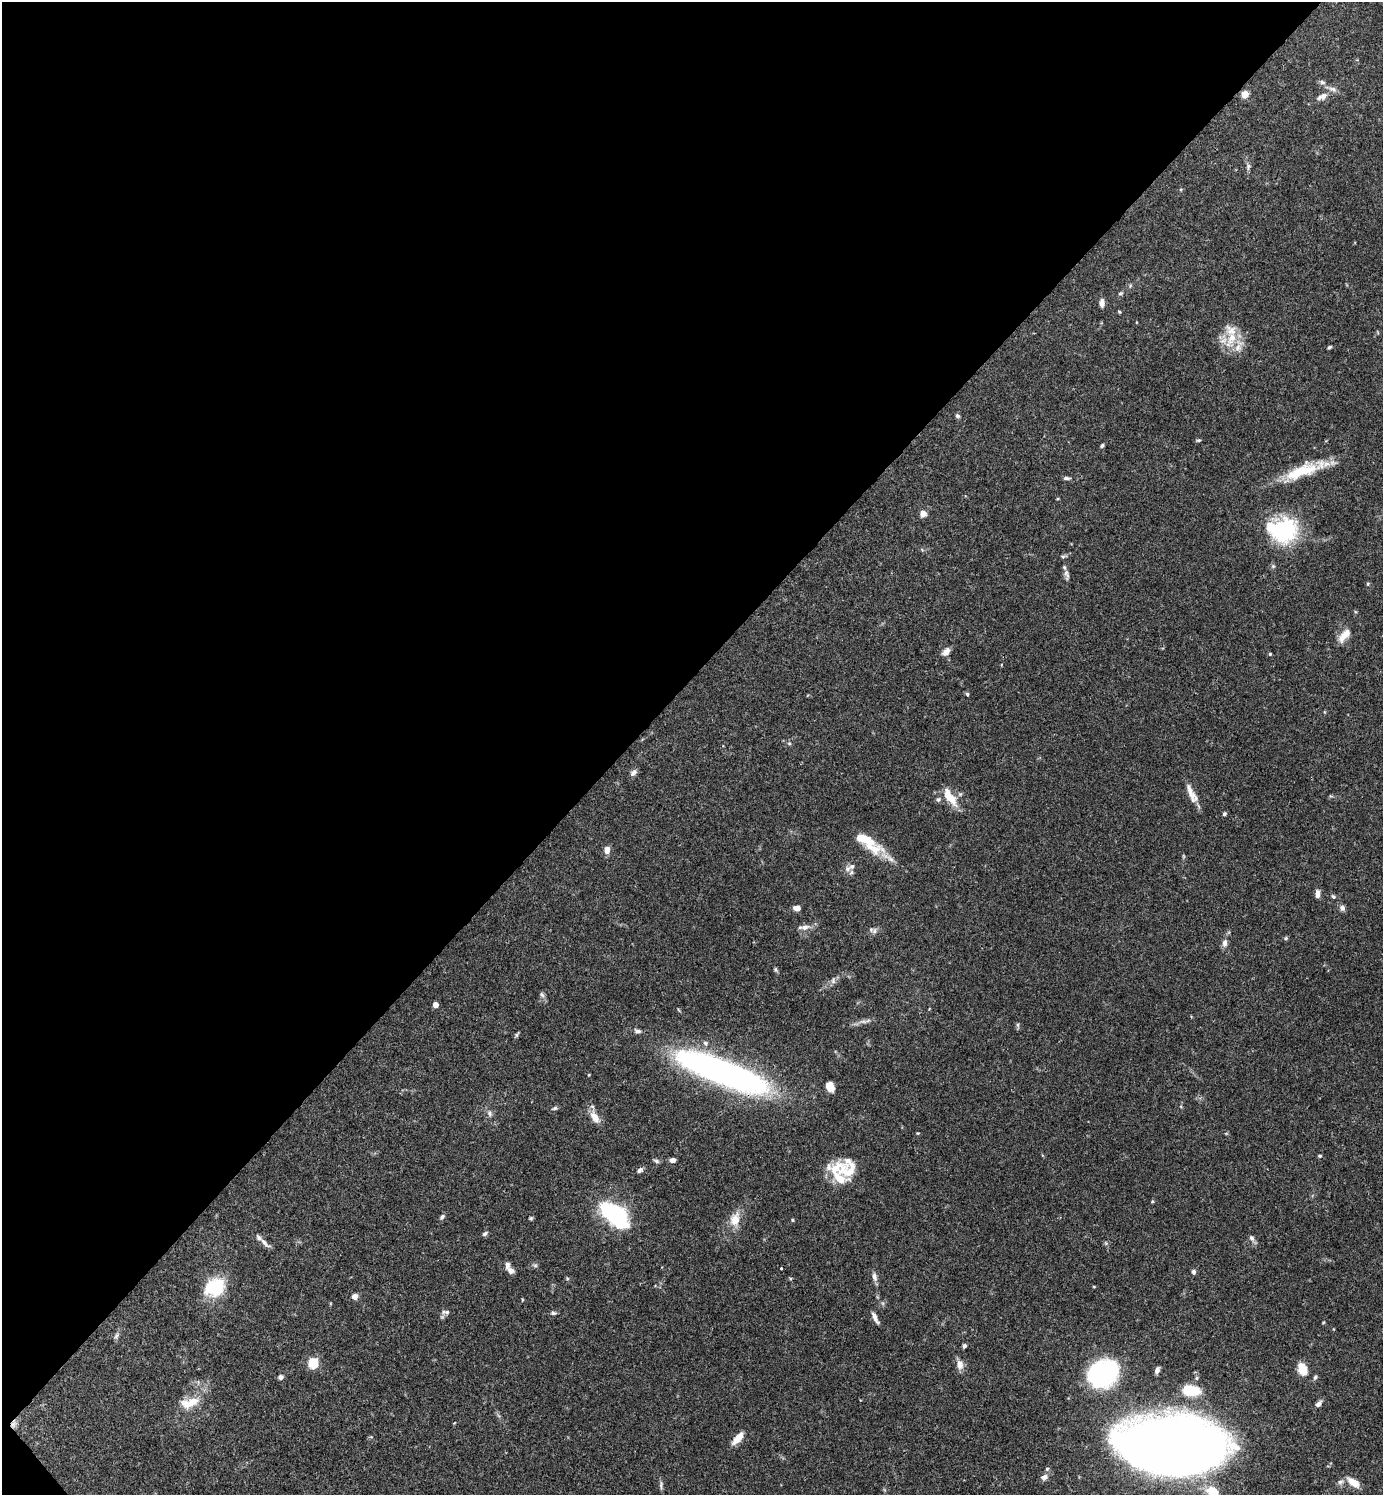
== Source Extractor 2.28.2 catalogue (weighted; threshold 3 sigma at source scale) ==
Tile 5 of 4 x 4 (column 1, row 2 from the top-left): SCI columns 300-1680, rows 2989-4481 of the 5979 x 5980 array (HDU 1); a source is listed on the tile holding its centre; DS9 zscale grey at full resolution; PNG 1385 x 1497 px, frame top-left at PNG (2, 2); no overlay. Shown black and unused: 46% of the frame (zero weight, under 3 of 4 exposures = <1% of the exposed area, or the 3 px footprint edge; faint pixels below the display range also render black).
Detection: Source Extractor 2.28.2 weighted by HDU 2 'WHT'; one run over the whole footprint, this tile lists its part. Background 0.0656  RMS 0.0031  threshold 0.0141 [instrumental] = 3 sigma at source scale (4.5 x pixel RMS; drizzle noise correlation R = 1.50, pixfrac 1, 0.05/0.05 arcsec/px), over >= 5 px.
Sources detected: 119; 1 inside a brighter object's white glare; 1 cosmic-ray / hot-pixel residue — not listed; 14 inside a brighter listed object's ellipse — not listed separately; the other 103 listed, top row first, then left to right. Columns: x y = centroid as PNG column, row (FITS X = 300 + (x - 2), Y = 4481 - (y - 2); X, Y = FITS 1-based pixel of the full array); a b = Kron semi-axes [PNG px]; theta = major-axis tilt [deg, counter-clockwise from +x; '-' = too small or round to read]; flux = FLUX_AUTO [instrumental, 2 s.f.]
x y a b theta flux
1322 82 8 6 -16 0.79
1245 94 5 5 - 9.1
1322 96 16 8 26 2.3
1249 166 10 5 77 0.8
1130 286 6 4 48 0.45
1120 293 7 4 19 0.47
1102 303 9 5 89 1.7
1119 312 4 4 - 0.35
1232 338 28 12 64 6.7
1329 347 5 4 - 0.53
957 416 6 5 - 0.76
1198 440 6 4 3 0.45
1102 445 6 4 42 0.51
1302 471 49 14 20 13
1067 478 10 4 -2 0.74
923 514 7 7 - 1.9
1284 531 34 33 - 24
1067 575 16 6 -80 1.3
1368 584 5 3 - 0.35
1344 635 21 9 48 3.7
946 652 12 8 46 1.7
1270 654 4 4 - 0.38
967 694 5 4 - 0.51
789 743 5 5 - 0.49
633 773 9 7 45 1.2
1190 791 30 7 -72 3.1
950 797 23 9 -55 6
938 799 7 6 - 0.63
1224 814 5 4 - 0.59
864 839 34 11 -24 7.3
607 850 6 5 - 2.9
890 859 16 6 -47 2
847 869 8 8 - 1.4
1317 894 8 5 -90 2
1333 896 6 5 - 0.53
797 908 8 6 -3 1.7
1342 908 8 7 - 1.1
804 927 14 7 7 1.9
874 931 9 7 88 1
1286 938 5 5 - 0.42
1225 943 10 7 86 1.4
775 970 7 5 -56 0.5
833 980 10 6 84 0.99
542 995 8 6 -57 0.8
435 1005 4 4 - 3.6
863 1021 14 4 3 1.3
1018 1025 7 4 -89 0.52
517 1035 8 4 57 0.52
722 1072 100 23 -21 120
589 1075 5 3 - 0.25
830 1086 9 7 -65 4.1
555 1108 8 5 19 0.62
489 1113 9 7 -67 1.1
595 1117 19 10 -58 3.3
918 1133 5 3 - 0.29
1320 1156 5 4 - 0.41
673 1160 6 5 - 1.2
656 1161 8 5 -14 0.71
640 1170 8 6 38 0.97
838 1176 36 18 -75 11
1152 1201 4 4 - 0.32
609 1211 19 10 -31 34
442 1217 7 5 51 0.79
531 1218 4 4 - 0.42
735 1219 18 12 72 4.5
792 1220 4 4 - 0.31
485 1234 8 5 33 0.65
1252 1238 10 6 -57 1
264 1243 20 6 -45 1.7
535 1266 7 4 -1 0.54
511 1270 9 6 -28 1.5
1193 1272 6 5 - 0.86
874 1277 12 6 -79 1.4
215 1287 20 16 25 17
1094 1287 4 3 - 0.24
355 1296 7 7 - 1.5
522 1299 5 3 - 0.28
446 1312 11 6 -5 1.1
553 1313 7 5 -6 0.72
875 1317 14 4 -63 1.6
1323 1323 5 3 - 0.27
116 1335 10 5 50 0.83
964 1346 5 4 - 0.66
312 1363 5 5 - 23
960 1364 12 9 -84 2.3
1302 1369 12 8 -69 5.7
1157 1370 7 4 69 1.3
1103 1374 19 15 13 89
280 1377 6 5 - 1
1315 1377 7 5 62 0.67
1197 1378 5 5 - 0.45
1190 1390 17 10 -7 10
192 1402 22 13 16 5.3
1318 1404 10 6 46 1.2
13 1424 11 6 72 1.5
738 1438 16 6 49 4
1168 1446 69 35 -4 820
1047 1469 6 4 44 0.49
1044 1477 9 7 24 1.4
1340 1482 8 6 19 1
1353 1482 16 8 -33 4.1
661 1485 12 4 84 0.82
1213 1492 16 12 -43 6.6
Overlapping masked pixels (flux is a lower limit): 2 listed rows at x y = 722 1072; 13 1424
Isophote crosses this tile's border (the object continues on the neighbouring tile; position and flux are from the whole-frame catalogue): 1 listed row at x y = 1213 1492